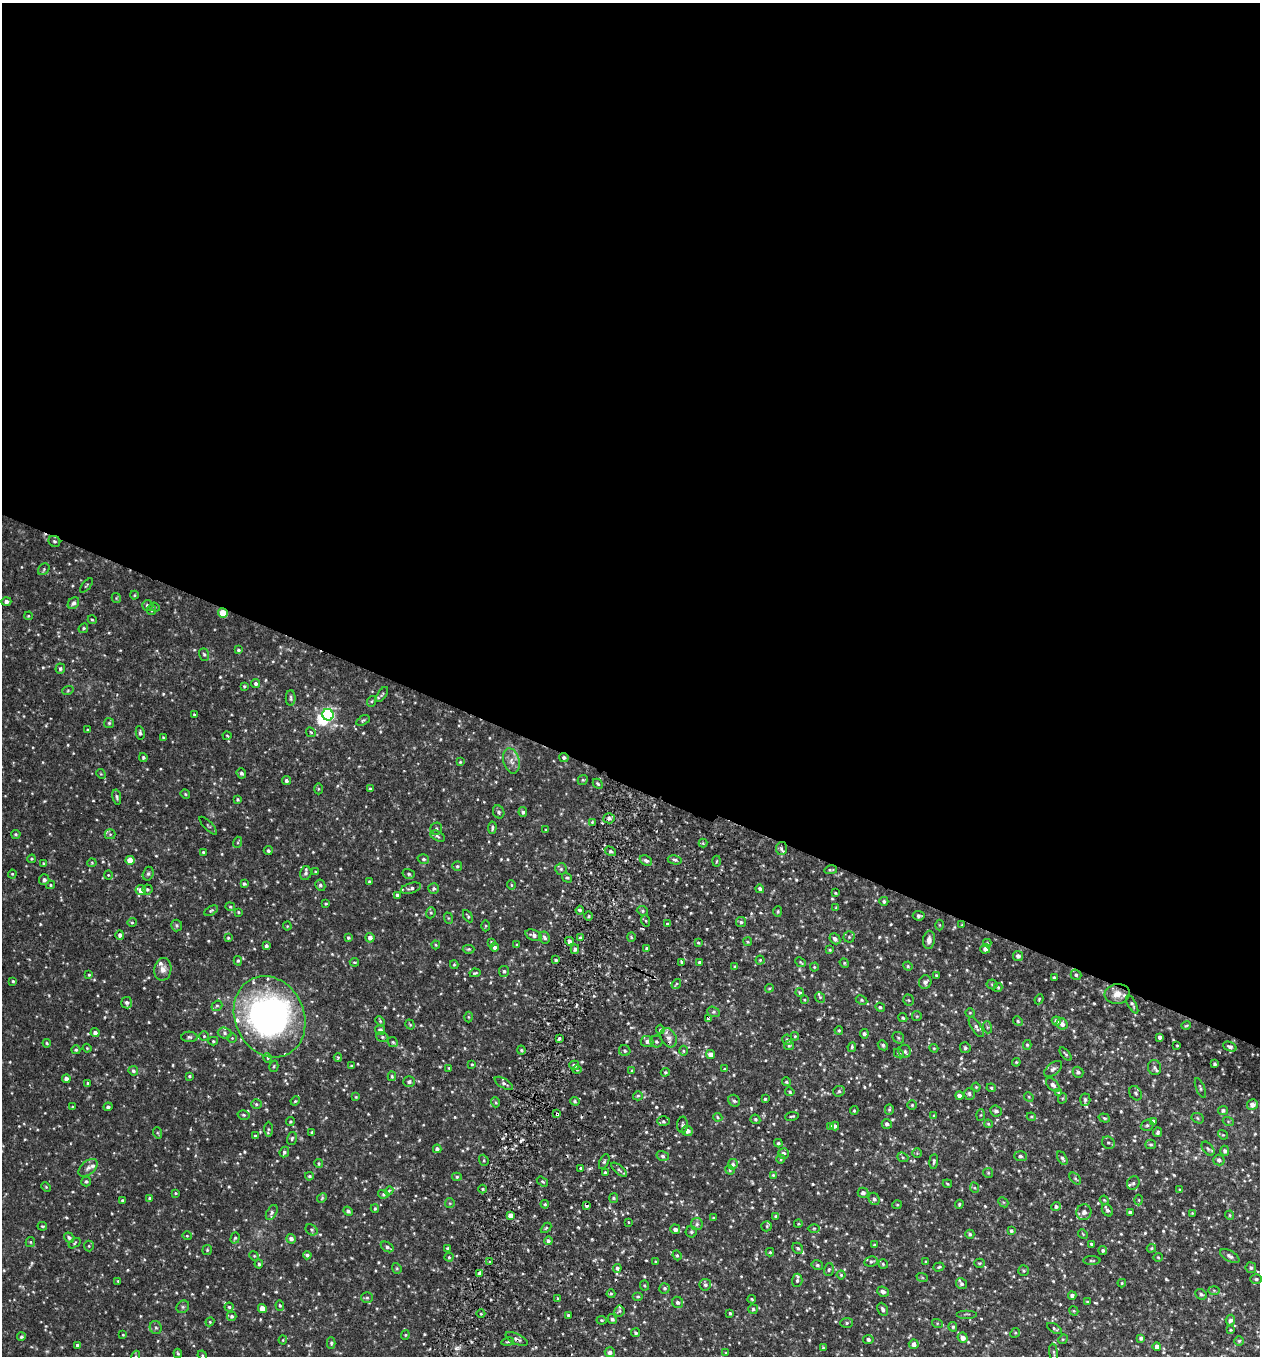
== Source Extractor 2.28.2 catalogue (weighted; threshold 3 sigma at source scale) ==
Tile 3 of 4 x 4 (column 3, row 1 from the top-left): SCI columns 2706-3963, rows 4088-5441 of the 5540 x 5467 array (HDU 1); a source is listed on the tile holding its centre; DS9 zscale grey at full resolution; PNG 1262 x 1358 px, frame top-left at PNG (2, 3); each listed source drawn as its Kron ellipse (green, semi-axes under 4 px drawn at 4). Shown black and unused: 58% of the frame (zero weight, under 2 of 3 exposures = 3% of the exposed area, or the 3 px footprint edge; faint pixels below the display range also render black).
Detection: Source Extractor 2.28.2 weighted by HDU 2 'WHT'; one run over the whole footprint, this tile lists its part. Background 0.0817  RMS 0.0089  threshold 0.04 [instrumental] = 3 sigma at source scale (4.5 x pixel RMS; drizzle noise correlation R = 1.50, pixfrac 1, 0.05/0.05 arcsec/px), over >= 5 px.
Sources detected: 712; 3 too faint to see at this stretch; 2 inside a brighter object's white glare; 5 cosmic-ray / hot-pixel residue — neither listed nor drawn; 17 inside a brighter listed object's ellipse — not listed separately; of the other 685, all 500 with FLUX_AUTO >= 0.856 (the completeness limit of this list) listed and drawn (185 fainter detections not listed), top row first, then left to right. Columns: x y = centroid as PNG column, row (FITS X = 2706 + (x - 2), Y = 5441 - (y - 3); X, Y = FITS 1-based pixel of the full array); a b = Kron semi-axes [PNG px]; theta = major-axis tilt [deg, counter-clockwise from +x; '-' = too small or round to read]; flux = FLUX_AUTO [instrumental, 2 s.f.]
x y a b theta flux
54 541 6 5 - 1.6
44 569 6 5 - 1.6
86 585 8 2 50 0.91
134 595 4 4 - 0.86
116 598 5 4 - 0.87
6 601 5 4 - 3.1
73 603 6 5 - 2.8
147 605 5 5 - 2.2
155 607 5 4 - 1.2
152 610 5 4 - 1.1
223 613 5 4 - 22
28 616 4 4 - 0.88
92 620 4 3 - 0.97
83 628 5 4 - 1.2
238 650 4 3 - 1.4
204 654 6 5 - 1.5
60 669 5 5 - 1.8
256 683 5 4 - 2.2
244 686 4 3 - 1.1
68 690 6 3 20 0.99
382 694 8 3 56 1.2
291 698 8 5 -90 1.7
372 701 5 3 - 1
194 714 4 3 - 1.2
328 715 6 5 - 130
363 720 7 4 31 1.4
109 723 5 5 - 1.3
88 730 4 3 - 0.89
311 732 5 4 - 1.2
140 733 7 4 -80 1.8
227 736 4 3 - 0.88
163 738 4 3 - 0.96
143 758 4 4 - 1.4
564 758 4 4 - 2.1
511 761 13 8 -75 5.4
460 762 4 4 - 0.98
241 773 5 4 - 2
101 774 5 4 - 0.9
583 780 5 4 - 1.2
286 781 5 4 - 1.9
598 784 6 4 -45 1.3
318 789 5 3 - 0.99
370 789 4 3 - 1.8
185 794 5 4 - 1
117 797 7 4 -79 1.7
237 799 3 3 - 1.2
499 812 7 5 -64 2
523 812 5 4 - 1.9
609 818 5 5 - 2.5
592 822 4 4 - 1
208 826 11 3 -46 1.1
492 828 6 3 84 1.6
436 829 6 5 - 1.8
546 830 3 3 - 0.92
16 834 4 4 - 1.2
110 834 5 5 - 1.3
437 836 8 4 -28 1.5
238 842 5 3 - 0.89
703 843 4 4 - 0.96
781 849 6 5 - 1.7
268 851 4 4 - 1.7
610 851 6 4 -32 1.5
203 852 4 4 - 1
32 859 4 3 - 0.93
423 859 6 4 -15 1.5
130 860 4 4 - 13
646 860 6 4 -26 2.4
675 860 7 4 -11 1.7
717 861 5 3 - 0.88
43 863 3 3 - 0.93
92 863 4 4 - 0.96
457 866 5 5 - 1.5
561 869 6 6 - 1.7
831 870 6 3 9 1.2
316 872 3 3 - 0.86
306 873 7 5 77 2
12 874 4 4 - 0.96
148 874 7 5 73 1.5
409 874 6 5 - 1.6
108 875 4 4 - 0.91
567 878 5 4 - 1.4
44 880 5 5 - 2.6
369 882 3 3 - 1.4
244 884 4 4 - 1.5
50 885 4 4 - 0.95
320 885 6 5 - 1.9
511 885 5 4 - 1
411 888 10 5 16 2.5
147 889 5 5 - 1.6
434 889 5 5 - 1.7
760 889 4 4 - 2.4
141 890 5 5 - 5.7
835 893 3 2 - 0.93
397 895 4 4 - 1.9
884 901 4 4 - 1.6
326 904 4 3 - 1
230 907 5 4 - 1
836 908 4 3 - 0.86
580 910 4 3 - 1.4
211 911 7 4 30 1.4
642 911 6 4 -23 1.4
778 911 5 4 - 1.1
238 912 4 4 - 0.91
431 913 6 4 70 1.2
468 916 7 3 -59 1.1
588 916 5 3 - 1.3
919 916 6 4 -5 2
448 918 6 4 -71 0.97
646 921 6 3 -71 0.95
132 922 5 4 - 1.1
741 922 5 5 - 1.6
667 924 4 3 - 4.8
177 925 6 5 - 1.5
940 925 5 3 - 0.92
962 925 4 3 - 0.86
287 926 4 4 - 0.87
485 926 5 3 - 0.94
120 935 4 4 - 2.6
533 935 8 5 -18 3.1
631 937 4 4 - 1.1
849 937 5 5 - 1.3
228 938 4 3 - 0.99
348 938 4 4 - 1.4
370 938 4 4 - 3.9
544 938 6 5 - 2.1
580 938 4 4 - 1.6
835 939 6 4 -46 2.9
929 940 9 6 83 4.9
569 941 4 4 - 3.7
491 942 4 3 - 0.96
748 942 4 4 - 1.1
698 943 4 3 - 1.1
987 943 4 4 - 1
436 945 4 4 - 0.88
517 945 4 3 - 1.2
266 946 3 3 - 1.8
495 947 4 4 - 3.3
647 948 4 3 - 1.3
469 949 6 4 1 1.1
575 949 5 4 - 2.2
985 949 5 4 - 3.5
830 950 3 3 - 1
1018 956 5 5 - 3
556 960 3 3 - 1.6
760 960 4 4 - 0.91
238 961 4 4 - 1.2
354 962 5 3 - 0.95
682 962 4 4 - 2.4
699 962 3 3 - 1.1
801 962 5 3 - 0.98
844 963 5 4 - 1.2
454 965 4 4 - 1
735 966 4 3 - 1.2
908 966 5 4 - 1.2
814 967 4 4 - 0.96
163 969 11 8 80 5.2
504 971 5 5 - 1.8
475 973 5 3 - 1.1
89 975 4 3 - 1
936 975 3 3 - 1.4
1076 975 5 5 - 1.6
1054 977 3 3 - 1.4
13 981 3 3 - 0.99
925 982 7 6 - 3.1
676 984 5 3 - 0.96
992 984 5 5 - 1.2
998 987 4 4 - 0.97
769 988 4 4 - 0.92
800 992 4 4 - 1.3
1117 994 12 10 8 8.3
820 997 5 4 - 1.1
1039 999 5 3 - 0.87
804 1000 4 3 - 0.86
862 1000 6 4 -27 1.3
908 1000 5 5 - 1.3
127 1003 6 5 - 2.3
1132 1004 10 4 -62 1.9
217 1006 5 5 - 1.5
880 1007 5 4 - 1.5
713 1012 6 5 - 1.8
970 1013 5 4 - 1
917 1016 5 4 - 0.95
270 1017 42 34 -66 310
469 1017 5 3 - 0.86
903 1018 5 4 - 1.2
708 1019 3 2 - 1.7
380 1021 5 3 - 0.95
1018 1021 5 4 - 1.2
1056 1021 4 4 - 3.2
1062 1024 6 5 - 3.5
410 1025 5 4 - 0.94
1186 1026 5 3 - 0.91
976 1027 11 5 -58 2.9
987 1027 6 4 -72 1.2
380 1030 5 5 - 3.3
660 1030 5 4 - 1.2
839 1030 4 3 - 1.1
95 1033 4 4 - 3.3
225 1033 7 5 -4 2.2
864 1034 4 4 - 2
204 1036 5 4 - 1
795 1036 4 4 - 1.1
189 1037 8 5 -2 2
382 1037 6 5 - 1.6
1160 1037 4 3 - 2.7
232 1038 4 4 - 0.9
559 1038 4 3 - 1.6
669 1038 10 7 -60 4.5
898 1038 6 5 - 1.5
787 1040 5 5 - 2.2
213 1041 5 4 - 1.1
647 1041 6 5 - 2.7
393 1042 5 4 - 1.4
656 1042 6 6 - 1.8
47 1043 4 3 - 1.1
789 1045 5 4 - 1.3
883 1045 6 4 -46 1.4
1027 1045 5 4 - 1.2
1177 1045 3 2 - 0.86
852 1047 5 3 - 1.2
1230 1047 7 4 -21 2.2
87 1048 4 3 - 0.86
934 1048 4 4 - 0.87
965 1048 5 5 - 1.6
76 1050 4 4 - 1.3
521 1050 4 4 - 1
625 1051 6 5 - 1.6
683 1051 5 3 - 1.1
905 1051 6 6 - 2.5
899 1053 5 4 - 2.1
711 1054 5 4 - 6.1
1066 1054 8 4 -49 1.2
268 1058 5 3 - 1
338 1058 4 3 - 0.88
1016 1062 4 4 - 0.91
472 1064 4 3 - 0.94
1215 1064 3 3 - 1.6
574 1065 5 4 - 2.8
274 1066 6 4 75 1.1
351 1066 3 3 - 1.1
1154 1067 7 6 - 2.5
449 1068 4 4 - 0.86
724 1069 3 3 - 0.92
1053 1069 10 6 39 3
577 1070 4 4 - 1.1
133 1071 5 4 - 2
632 1071 4 3 - 1.1
665 1072 4 4 - 1
1078 1072 5 5 - 2.3
189 1076 4 3 - 1
392 1076 5 4 - 1.2
66 1079 4 4 - 3.1
409 1082 6 5 - 2.1
786 1082 4 4 - 1.3
88 1083 3 3 - 1.8
504 1083 10 4 -31 2.4
1053 1085 8 5 -45 2.5
976 1087 4 4 - 0.98
991 1088 5 4 - 1.2
1200 1088 10 4 -68 1.5
839 1091 6 5 - 1.7
790 1092 4 4 - 1.3
1058 1092 3 3 - 0.89
1136 1093 7 6 - 1.9
969 1094 6 5 - 1.7
638 1096 5 4 - 1.3
959 1096 4 4 - 3.6
356 1097 4 4 - 0.92
1029 1097 5 4 - 0.87
1063 1098 5 3 - 0.92
765 1099 3 3 - 1.2
1085 1100 6 5 - 2.1
295 1101 5 4 - 1.1
575 1101 5 4 - 1.4
734 1101 6 5 - 1.8
495 1102 5 3 - 1.1
256 1104 5 4 - 1.4
912 1105 4 4 - 1.2
1252 1105 5 5 - 5.3
73 1107 3 3 - 0.91
108 1107 4 3 - 1.6
889 1109 5 4 - 1.2
1223 1110 5 4 - 2.1
854 1111 4 3 - 1.2
996 1111 6 5 - 2.3
557 1114 4 3 - 2.9
244 1115 6 4 -15 1.4
981 1115 6 4 87 1
792 1116 7 3 9 1.2
934 1116 4 4 - 1.1
718 1117 5 4 - 1.1
1031 1117 4 4 - 0.9
1104 1118 6 4 -18 1.3
1198 1118 6 5 - 1.4
755 1119 5 4 - 1.4
290 1121 4 4 - 1.1
663 1121 6 5 - 1.6
1153 1121 4 3 - 1.5
1228 1121 5 3 - 1
887 1124 5 5 - 2.6
988 1124 4 4 - 1
683 1125 8 5 86 1.8
1147 1125 6 5 - 1.9
831 1126 3 2 - 0.99
835 1126 4 3 - 2.3
268 1129 7 4 90 1.3
687 1131 5 5 - 3.9
312 1132 3 3 - 0.94
1158 1132 5 3 - 1.5
158 1133 6 3 -71 1.1
1223 1135 5 4 - 0.87
255 1136 4 3 - 1.4
292 1138 6 4 74 1.5
778 1143 4 3 - 1.3
1108 1143 7 5 -38 1.9
1151 1144 5 4 - 1.4
437 1149 4 4 - 2.7
1208 1149 8 5 -51 1.9
1225 1151 5 4 - 2.3
284 1152 5 4 - 2.2
783 1153 5 5 - 2.7
917 1153 4 4 - 1
663 1156 6 5 - 1.7
1020 1156 6 5 - 1.8
903 1157 6 4 -22 1.3
1062 1158 7 4 -61 2.1
781 1159 4 4 - 1.1
484 1160 5 4 - 1.2
1219 1160 5 5 - 2.5
934 1161 7 4 85 1.5
604 1162 8 4 63 1.4
319 1163 4 4 - 1
733 1164 5 5 - 2.1
88 1168 11 7 41 3.7
580 1168 3 3 - 3.1
619 1170 9 4 -41 2
730 1170 5 4 - 1.1
605 1172 3 3 - 1.1
988 1173 5 5 - 1.1
773 1175 4 4 - 0.96
309 1176 4 3 - 1.3
457 1177 5 4 - 1.3
1075 1179 7 4 -46 1.4
86 1182 5 5 - 1.6
542 1182 6 4 -34 1.2
1133 1183 7 6 - 2.3
947 1184 5 3 - 0.91
46 1187 5 3 - 0.91
975 1188 5 3 - 0.97
482 1189 4 3 - 1
1180 1189 4 3 - 0.86
389 1191 4 3 - 0.95
175 1193 3 2 - 0.9
863 1193 5 5 - 2.9
383 1194 5 4 - 1.3
150 1198 4 4 - 1.6
322 1198 5 4 - 1.1
614 1198 5 4 - 1.2
874 1199 6 5 - 2.1
122 1200 3 3 - 1.1
1104 1200 4 4 - 0.91
1139 1200 5 3 - 0.93
1003 1202 6 4 -43 1.1
450 1203 5 5 - 1
545 1204 4 3 - 1
959 1204 5 3 - 1
587 1205 3 3 - 2.1
897 1205 5 4 - 0.98
1056 1207 4 4 - 2
375 1208 4 3 - 1.2
1107 1210 6 5 - 2.2
348 1211 5 4 - 2.4
272 1212 8 5 61 2
1084 1212 8 7 - 3.5
1130 1212 4 3 - 2.8
1192 1213 4 3 - 0.94
511 1215 4 4 - 5.4
1230 1215 5 4 - 1.1
776 1216 3 3 - 1.1
714 1218 3 3 - 1.2
629 1222 3 2 - 1.4
697 1224 6 5 - 2.1
798 1224 4 3 - 0.88
42 1226 5 3 - 1.1
767 1226 5 5 - 0.93
546 1228 6 3 45 1.1
814 1228 6 4 1 1.1
675 1229 5 4 - 3.9
311 1230 6 5 - 1.6
1011 1231 4 4 - 1.5
691 1232 5 5 - 1.4
970 1234 4 4 - 1.6
1083 1234 5 4 - 0.89
187 1236 5 4 - 0.97
69 1238 5 4 - 1.9
235 1238 6 4 73 1.5
291 1239 5 4 - 3.3
548 1241 4 4 - 2.3
30 1242 5 4 - 1.2
74 1243 6 3 35 1.1
1091 1244 3 3 - 1.4
875 1245 4 3 - 1.3
89 1246 5 5 - 1.1
387 1247 7 4 -32 2.3
448 1248 3 3 - 1.3
798 1248 6 5 - 1.7
1151 1248 5 4 - 1
207 1250 5 4 - 1
1103 1250 4 4 - 1.6
770 1252 4 4 - 1
307 1255 4 4 - 1.8
677 1255 5 4 - 1.3
254 1256 5 4 - 1
1230 1256 11 5 -30 2.7
449 1257 4 4 - 1.1
1158 1257 4 4 - 0.94
871 1261 7 5 9 1.8
1092 1261 9 3 0 1.3
490 1262 3 2 - 0.97
655 1262 4 3 - 1
926 1262 3 3 - 1.1
979 1263 5 4 - 1.1
259 1264 4 3 - 1.5
883 1264 5 4 - 1.3
817 1265 6 4 -14 1.6
939 1267 5 3 - 1.1
397 1268 5 4 - 1.1
617 1268 4 4 - 2.2
1251 1268 5 5 - 1.9
829 1269 6 5 - 1.6
1024 1271 5 5 - 1.4
479 1273 4 3 - 2.3
841 1275 4 4 - 1.1
922 1277 6 3 -20 0.99
1256 1279 6 5 - 1.9
797 1280 7 5 86 2.3
118 1281 3 3 - 0.91
1122 1283 4 4 - 0.93
962 1284 5 5 - 2.1
705 1285 6 5 - 2.2
644 1286 5 4 - 1.1
665 1288 5 5 - 1.8
1214 1290 6 4 -2 1.2
883 1292 6 5 - 3.7
611 1294 4 4 - 1.1
1201 1294 6 5 - 1.7
638 1296 5 3 - 1
1072 1296 4 4 - 2.8
367 1298 6 5 - 1.7
558 1299 3 3 - 2.6
752 1299 4 3 - 1.1
678 1302 6 5 - 2.4
1087 1302 4 3 - 0.87
280 1305 5 4 - 1.2
183 1307 7 6 - 2
229 1307 4 4 - 1.4
262 1308 4 4 - 8.6
753 1309 5 4 - 1.4
883 1309 7 5 -64 2.5
619 1311 5 5 - 1.6
1074 1311 5 4 - 0.97
730 1313 4 3 - 1.4
481 1314 4 3 - 0.93
967 1314 10 2 0 0.99
568 1315 3 3 - 1.2
232 1316 5 4 - 1.9
612 1319 5 4 - 2.2
601 1320 5 4 - 1.1
1230 1320 5 4 - 2.3
210 1322 4 4 - 1.1
847 1323 6 5 - 1.5
937 1323 5 3 - 0.98
156 1327 6 6 - 1.9
953 1327 5 4 - 1.4
1054 1328 8 4 -30 1.3
1230 1330 3 2 - 0.88
635 1333 4 4 - 1.7
1015 1333 5 4 - 0.99
123 1335 4 3 - 0.91
405 1335 5 4 - 0.93
21 1337 4 4 - 1.5
963 1338 5 5 - 5.4
1141 1338 4 3 - 2.3
517 1339 12 5 -24 3
868 1339 5 4 - 2.5
1063 1339 5 4 - 0.94
283 1340 4 4 - 0.9
1239 1341 5 4 - 1.2
508 1342 6 3 9 1.1
331 1343 6 4 89 1.2
914 1344 5 4 - 3.8
77 1345 4 4 - 1.2
1157 1347 4 4 - 3.9
823 1348 4 3 - 1.3
610 1352 5 5 - 3.1
178 1353 5 3 - 1.2
726 1353 3 3 - 0.87
1054 1353 9 3 -81 1.2
202 1355 5 4 - 0.95
136 1356 5 3 - 1.1
Overlapping masked pixels (flux is a lower limit): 8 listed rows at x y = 223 613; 564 758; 1076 975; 656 1042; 557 1114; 619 1170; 587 1205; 517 1339
Isophote crosses this tile's border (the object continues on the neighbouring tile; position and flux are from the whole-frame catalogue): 2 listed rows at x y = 6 601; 136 1356